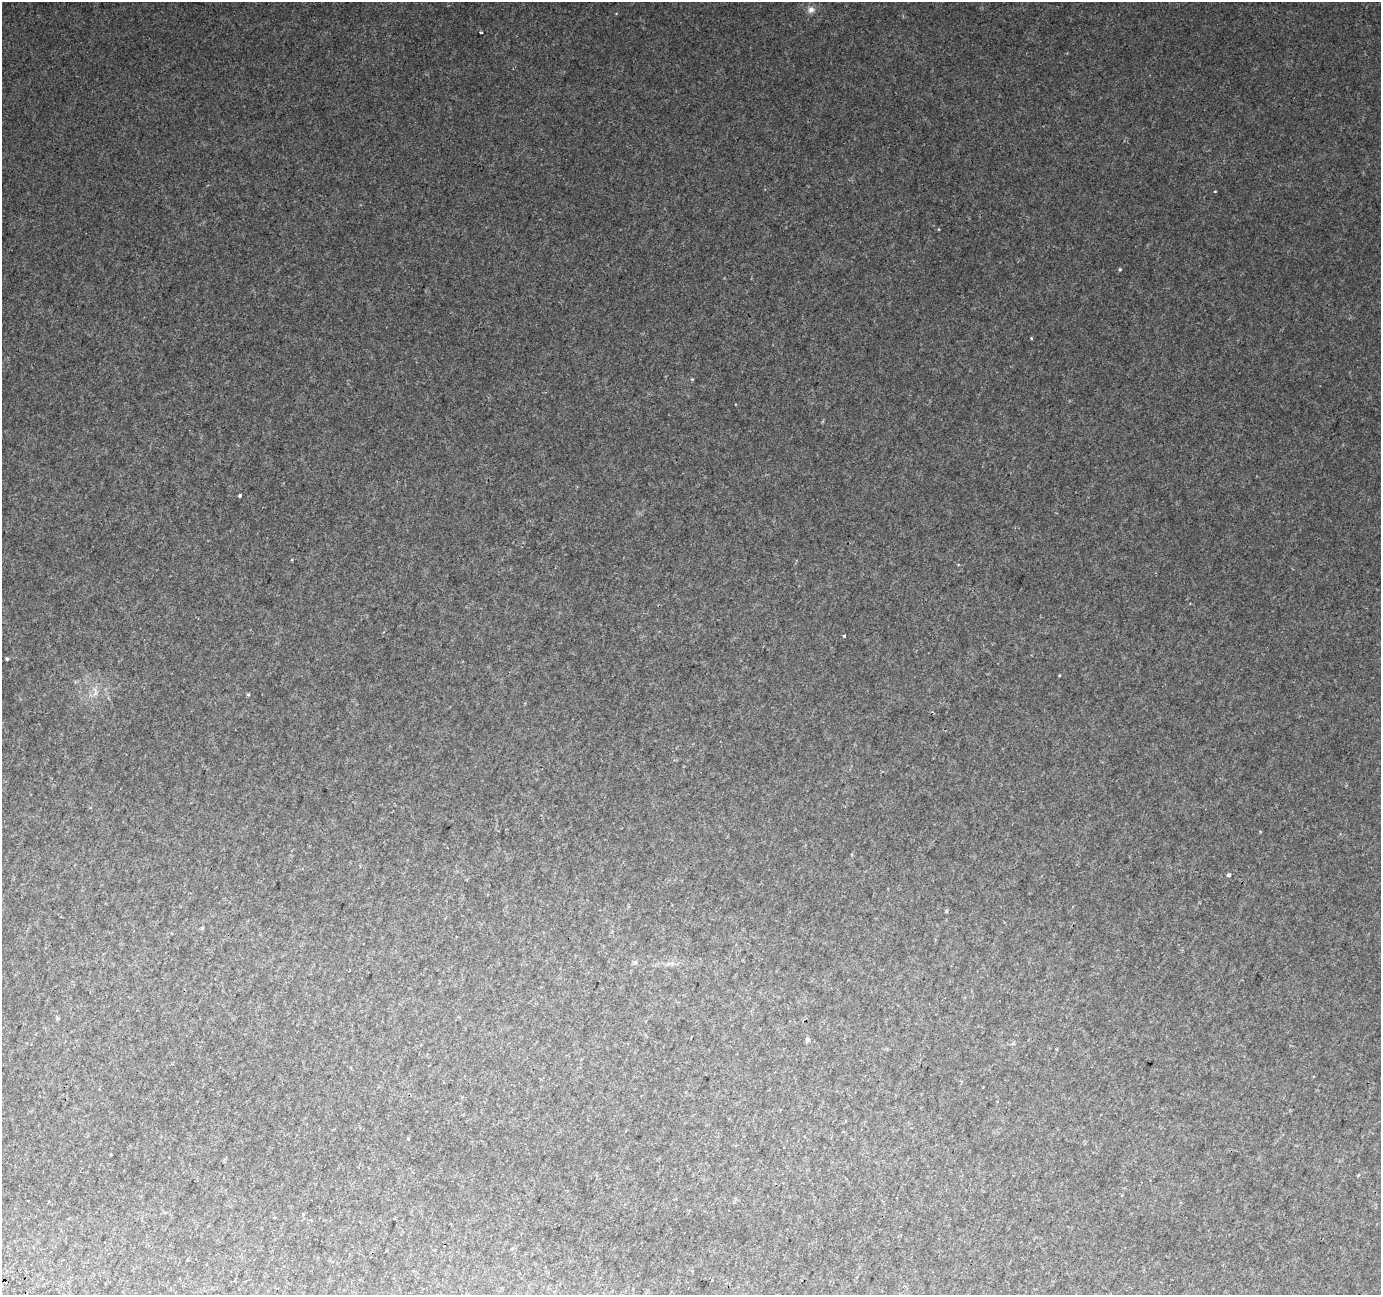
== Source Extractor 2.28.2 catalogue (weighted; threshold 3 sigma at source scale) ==
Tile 7 of 4 x 4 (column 3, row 2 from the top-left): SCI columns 2783-4161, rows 2904-4196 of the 5557 x 5739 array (HDU 1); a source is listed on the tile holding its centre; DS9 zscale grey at full resolution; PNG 1383 x 1297 px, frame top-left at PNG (2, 2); no overlay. Shown black and unused: <1% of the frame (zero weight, under 2 of 3 exposures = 2% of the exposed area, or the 3 px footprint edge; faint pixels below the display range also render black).
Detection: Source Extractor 2.28.2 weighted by HDU 2 'WHT'; one run over the whole footprint, this tile lists its part. Background 0.0147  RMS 0.004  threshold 0.0178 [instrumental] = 3 sigma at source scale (4.5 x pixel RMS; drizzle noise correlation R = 1.50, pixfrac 1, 0.0396/0.0396 arcsec/px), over >= 5 px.
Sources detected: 16; all 16 listed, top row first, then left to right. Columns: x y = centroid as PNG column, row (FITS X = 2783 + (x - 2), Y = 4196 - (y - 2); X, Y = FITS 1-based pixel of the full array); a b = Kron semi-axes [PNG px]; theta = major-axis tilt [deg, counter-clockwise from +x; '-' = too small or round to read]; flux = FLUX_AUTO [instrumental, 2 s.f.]
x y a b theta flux
811 10 9 9 - 1.9
481 32 3 3 - 0.78
1215 191 3 3 - 0.38
1120 269 5 3 - 0.37
239 495 3 3 - 0.96
844 636 3 3 - 0.54
7 658 4 3 - 0.83
95 693 8 4 53 1.2
248 694 4 4 - 0.44
1229 875 4 3 - 2.1
946 911 4 4 - 0.42
202 928 5 3 - 0.44
635 962 6 5 - 0.71
57 1018 5 4 - 0.58
808 1039 5 5 - 0.86
1057 1049 3 3 - 0.35
Unlisted compact peaks at least as high as the median listed source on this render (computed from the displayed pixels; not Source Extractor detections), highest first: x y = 1031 338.